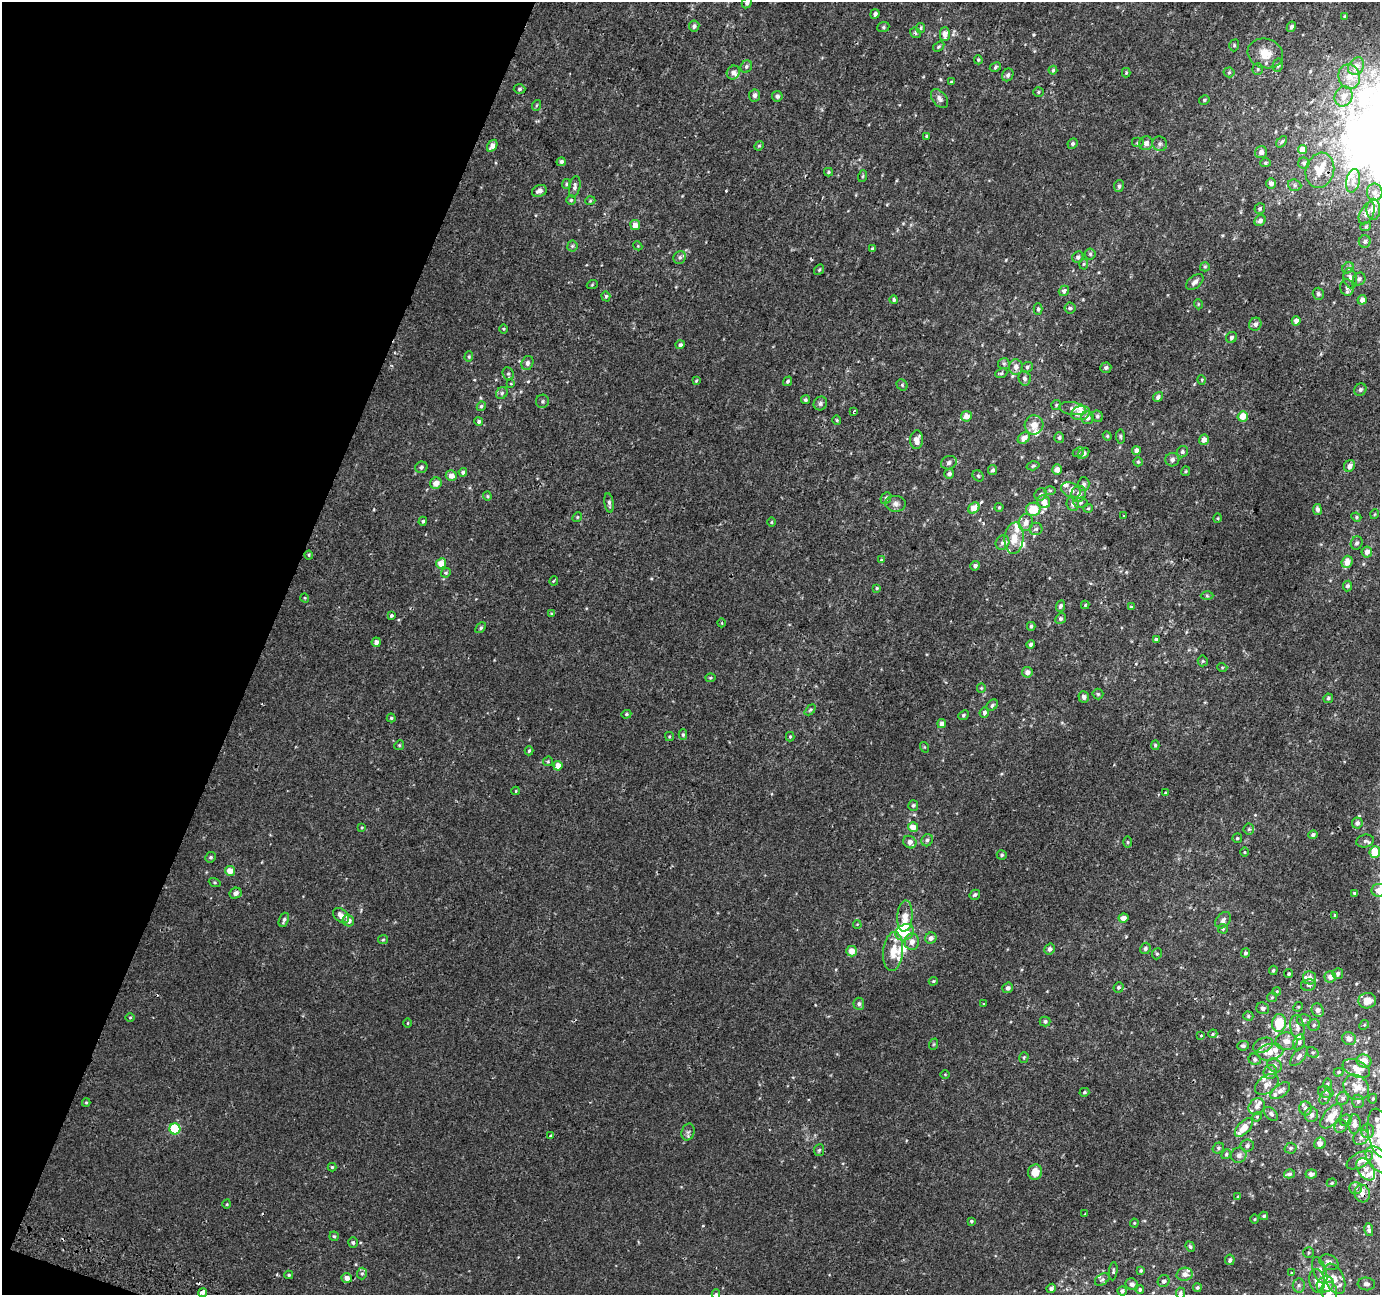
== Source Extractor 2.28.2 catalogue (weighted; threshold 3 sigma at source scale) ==
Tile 9 of 4 x 4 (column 1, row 3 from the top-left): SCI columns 25-1402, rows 1607-2899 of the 5553 x 5736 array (HDU 1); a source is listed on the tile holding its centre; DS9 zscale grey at full resolution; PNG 1382 x 1297 px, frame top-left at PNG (2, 2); each listed source drawn as its Kron ellipse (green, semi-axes under 4 px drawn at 4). Shown black and unused: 19% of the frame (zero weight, under 2 of 3 exposures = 2% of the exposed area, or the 3 px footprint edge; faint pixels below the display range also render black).
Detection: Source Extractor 2.28.2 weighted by HDU 2 'WHT'; one run over the whole footprint, this tile lists its part. Background 9.87e-04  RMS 0.0028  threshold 0.0125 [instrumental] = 3 sigma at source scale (4.5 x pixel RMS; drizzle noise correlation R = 1.50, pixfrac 1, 0.0396/0.0396 arcsec/px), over >= 5 px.
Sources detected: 441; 2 inside a brighter object's white glare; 3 cosmic-ray / hot-pixel residue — neither listed nor drawn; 40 inside a brighter listed object's ellipse — not listed separately; the other 396 listed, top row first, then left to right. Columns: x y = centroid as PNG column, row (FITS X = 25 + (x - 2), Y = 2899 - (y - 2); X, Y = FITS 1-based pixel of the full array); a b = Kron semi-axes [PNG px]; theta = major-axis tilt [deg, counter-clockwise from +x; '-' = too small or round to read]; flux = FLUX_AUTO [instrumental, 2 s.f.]
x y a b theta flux
747 3 5 5 - 0.73
875 14 5 4 - 0.68
1344 16 3 3 - 0.23
694 26 5 5 - 0.69
883 27 6 5 - 0.41
1291 27 5 4 - 0.7
921 28 5 4 - 0.4
915 33 6 5 - 0.58
945 34 7 5 90 1.9
1234 45 6 4 71 0.4
939 47 6 4 35 0.38
1265 53 18 14 -16 4.6
978 60 4 3 - 0.3
1278 65 7 5 78 0.56
1356 66 9 7 57 1.6
746 67 6 5 - 0.61
995 67 6 4 30 0.47
1258 69 5 5 - 0.43
1053 70 4 4 - 0.35
733 72 7 6 - 1.1
1229 72 5 5 - 0.41
1126 73 5 4 - 0.31
1008 75 6 5 - 0.74
1349 77 12 10 -75 3
951 82 4 4 - 0.29
519 89 6 4 3 0.5
1038 92 5 4 - 0.36
755 95 6 5 - 0.76
777 96 5 5 - 0.68
1344 96 10 8 67 2.3
939 99 11 6 -51 1.3
1204 100 5 4 - 0.4
537 105 5 3 - 0.29
926 136 4 3 - 0.26
1282 142 6 3 49 0.4
1137 143 6 5 - 0.46
1146 143 7 6 - 1.3
1073 144 5 4 - 0.51
1160 144 8 7 - 0.84
492 146 6 4 57 1.5
759 146 5 4 - 0.34
1302 149 4 4 - 2.3
1261 152 6 6 - 1.2
561 162 5 4 - 0.67
1265 163 5 4 - 0.37
1304 163 5 5 - 0.52
1320 170 18 14 74 4.8
829 172 4 4 - 0.32
863 176 6 3 70 0.33
1353 181 12 7 77 1.7
1271 183 5 5 - 1.3
566 184 5 4 - 0.39
1295 185 7 5 -21 0.59
1119 186 6 5 - 0.53
575 187 11 5 78 0.84
539 191 8 6 22 1.1
1375 192 8 8 - 1.3
571 200 5 5 - 0.38
590 201 5 3 - 0.25
1260 209 5 5 - 0.5
1373 209 11 7 -90 2.3
1367 213 12 6 62 1.2
1260 221 6 5 - 0.9
635 225 5 5 - 1.9
1366 226 5 3 - 0.28
1365 241 6 6 - 0.64
572 246 5 5 - 0.42
638 246 4 3 - 0.23
872 249 3 3 - 0.46
1090 254 5 5 - 0.45
680 257 7 6 - 0.66
1078 257 6 5 - 0.7
1083 264 5 3 - 0.33
1205 267 5 4 - 0.34
1348 268 6 5 - 0.5
819 270 6 4 53 0.35
1350 278 10 6 -79 1.3
1359 279 6 6 - 0.69
1195 282 10 6 40 1.1
592 285 5 3 - 0.25
1347 287 8 6 -82 0.95
1064 291 5 5 - 0.82
1318 294 6 5 - 0.65
606 296 5 4 - 0.37
894 300 4 4 - 0.53
1362 300 5 4 - 1.3
1198 304 5 3 - 0.25
1070 308 5 5 - 0.5
1038 309 6 4 90 0.47
1296 321 5 4 - 1.3
1255 324 6 6 - 0.91
504 329 5 3 - 0.26
1231 337 6 5 - 0.6
680 345 4 4 - 0.63
469 357 5 4 - 0.36
527 363 7 5 69 0.84
1004 364 6 5 - 0.5
1016 367 8 7 - 1.4
1027 367 6 5 - 0.52
1106 368 5 5 - 0.64
1001 373 6 4 23 0.44
508 374 6 5 - 0.53
1025 378 7 6 - 0.85
1202 380 5 3 - 0.23
696 381 3 3 - 0.27
787 381 5 4 - 0.51
511 384 4 2 - 0.19
902 385 6 5 - 0.41
1360 390 6 5 - 0.65
502 393 6 5 - 0.55
1158 397 5 4 - 0.78
805 400 4 4 - 0.46
542 401 6 6 - 0.55
820 403 7 6 - 0.74
1056 405 5 5 - 0.37
481 406 5 4 - 0.54
1073 409 14 6 -8 1.1
854 411 4 3 - 0.42
1080 413 9 7 15 2.2
966 416 5 5 - 2.2
1097 416 6 5 - 0.51
1243 416 5 5 - 3.5
1087 418 6 6 - 1.3
837 420 5 4 - 0.29
479 421 4 4 - 0.66
1034 425 9 9 - 2.5
1107 436 4 4 - 0.29
1120 436 7 4 -84 0.42
1059 437 5 5 - 0.54
1024 438 7 5 41 2
916 440 9 6 86 1.8
1204 440 5 5 - 1.7
1136 450 4 4 - 0.99
1078 452 6 4 23 0.45
1182 452 6 5 - 0.63
1084 453 6 4 43 0.99
1172 460 7 6 - 0.94
1138 462 5 4 - 0.36
949 463 8 6 20 0.85
1033 466 6 4 15 0.36
1350 466 6 5 - 1.4
421 467 6 5 - 0.64
1057 469 5 5 - 1.8
993 470 5 4 - 0.63
1186 471 5 4 - 0.31
463 472 4 4 - 0.6
949 474 5 4 - 0.74
451 476 5 5 - 1.7
978 476 6 5 - 0.42
436 483 6 5 - 2
1084 484 7 6 - 0.63
1050 490 6 4 -1 0.35
1071 490 10 7 -26 1.1
1041 494 6 6 - 0.64
1079 494 8 7 - 1.3
487 496 4 4 - 0.3
886 498 6 4 47 0.63
1044 502 7 6 - 2.2
609 503 10 4 -82 0.76
1081 503 7 5 4 0.47
896 504 10 8 -3 1.2
1073 504 7 6 - 1
999 507 4 4 - 0.29
974 508 6 5 - 3.9
1088 508 5 4 - 0.33
1033 509 7 6 - 6
1317 509 5 4 - 0.98
1375 514 5 3 - 0.22
1124 515 3 2 - 0.29
577 517 5 4 - 0.32
1356 517 5 4 - 0.42
1218 518 5 3 - 0.25
423 521 4 4 - 0.46
771 522 5 3 - 0.25
1026 522 9 7 77 1.7
1036 529 6 6 - 0.57
1014 538 16 9 83 3.7
1002 543 7 6 - 0.82
1357 543 7 5 70 0.71
1367 552 5 5 - 1.4
309 555 4 4 - 0.29
881 560 4 3 - 0.26
1347 562 6 5 - 2.2
441 563 5 5 - 2.9
975 566 5 4 - 0.75
446 573 5 4 - 0.37
554 581 5 3 - 0.29
1347 586 5 4 - 0.61
877 588 3 3 - 0.29
1207 596 6 4 -2 0.38
305 598 4 3 - 0.25
1085 605 4 4 - 0.3
1060 606 6 4 66 0.66
1131 607 4 4 - 0.33
551 614 4 4 - 0.35
391 616 3 3 - 0.5
1061 619 5 5 - 0.63
722 623 4 3 - 0.2
1031 626 4 3 - 0.49
481 628 6 4 46 0.48
1156 639 3 3 - 1.8
376 642 5 4 - 1.1
1030 644 4 4 - 0.59
1203 661 5 5 - 0.37
1222 667 5 3 - 0.23
1027 672 5 5 - 1.6
710 678 5 3 - 0.32
981 688 5 4 - 0.29
1098 694 5 5 - 0.42
1084 697 6 5 - 0.92
1328 698 5 4 - 0.45
992 705 7 5 40 0.63
810 710 6 4 45 0.39
984 713 5 4 - 0.67
626 714 5 4 - 0.37
963 715 6 4 42 0.49
391 718 4 4 - 0.35
942 724 4 4 - 1.2
683 734 5 4 - 0.43
669 737 4 3 - 0.28
790 737 5 4 - 0.31
399 745 5 4 - 0.32
1155 745 5 4 - 0.39
924 747 5 3 - 0.25
529 751 4 3 - 0.39
548 761 5 4 - 0.31
558 766 5 4 - 2.9
516 791 4 4 - 0.27
1166 793 4 3 - 0.35
913 805 5 5 - 0.54
1357 823 5 5 - 0.79
362 827 4 3 - 0.25
913 827 5 5 - 2.7
1249 829 5 5 - 0.44
1313 835 4 4 - 0.73
1237 838 5 4 - 0.41
927 840 6 5 - 0.69
1365 841 9 6 14 0.7
910 842 7 6 - 1.5
1127 842 5 3 - 0.34
1244 852 5 3 - 0.27
1375 852 6 5 - 5.8
1002 855 5 4 - 0.41
211 857 5 5 - 0.49
230 871 5 5 - 2.9
215 882 6 4 -19 0.33
1379 890 7 6 - 1.7
236 893 6 5 - 1.1
1354 893 4 3 - 0.36
975 895 5 4 - 0.56
341 915 9 6 -38 1.9
1335 915 4 3 - 0.3
905 916 15 7 85 3.1
1123 918 5 4 - 1.9
284 920 7 4 69 0.75
1223 920 9 6 49 0.95
348 921 6 5 - 1.5
857 924 4 3 - 0.19
1223 929 5 5 - 0.33
905 932 9 7 29 5.5
931 938 6 5 - 1.1
383 940 5 4 - 0.31
912 942 8 7 - 1.7
1145 948 6 5 - 0.63
1050 949 5 5 - 0.86
851 951 5 5 - 2.7
893 951 19 10 84 4.5
1245 953 4 4 - 0.54
1157 954 6 4 67 0.39
1273 970 5 4 - 0.36
1289 974 4 4 - 0.36
1338 974 5 5 - 0.88
1330 977 6 5 - 1.8
1310 978 6 6 - 1.7
933 981 5 3 - 0.33
1308 985 7 5 12 0.71
1119 987 5 5 - 0.7
1008 988 5 5 - 0.9
1277 991 4 3 - 0.24
1272 997 5 4 - 0.36
1367 1001 9 7 14 3.2
859 1004 6 5 - 0.72
984 1004 3 2 - 0.19
1298 1007 5 4 - 0.3
1263 1008 6 5 - 0.75
1318 1010 7 6 - 1.7
1248 1016 5 4 - 0.37
130 1017 4 3 - 0.24
1304 1020 7 6 - 0.68
1045 1021 5 5 - 0.59
408 1023 4 3 - 0.24
1279 1023 9 7 83 8.4
1314 1025 6 5 - 0.55
1364 1025 5 4 - 0.33
1297 1027 13 7 -81 1.6
1213 1034 5 4 - 0.35
1201 1035 3 3 - 0.54
1349 1039 7 6 - 1.7
1286 1041 11 8 1 2.3
1299 1042 8 5 71 0.69
934 1044 6 3 71 0.28
1263 1045 10 7 24 1.6
1243 1046 6 4 7 0.6
1270 1052 13 8 11 3.4
1313 1052 6 5 - 0.51
1299 1056 12 5 51 1.2
1024 1057 5 4 - 0.42
1255 1059 6 5 - 0.67
1364 1061 7 6 - 2.8
1274 1065 8 6 -43 0.8
1356 1069 14 8 -23 2.8
1270 1072 7 6 - 1.1
1339 1072 5 4 - 0.38
945 1074 5 3 - 0.22
1267 1084 13 8 37 1.8
1328 1084 6 4 -90 0.3
1356 1087 14 11 -43 3.2
1280 1091 11 6 37 1.2
1084 1092 5 4 - 0.46
1326 1092 8 5 -16 0.65
1325 1098 7 5 63 0.62
1343 1098 6 6 - 0.76
1373 1099 5 4 - 0.31
1358 1101 6 5 - 0.58
86 1103 4 4 - 0.3
1257 1106 9 7 51 1.2
1306 1108 7 6 - 1.2
1271 1114 8 5 -44 0.8
1311 1115 7 7 - 0.96
1331 1116 14 7 50 4.3
1257 1117 5 4 - 0.35
1346 1120 6 5 - 0.59
1354 1124 10 6 88 1.7
1341 1126 7 6 - 0.78
1244 1128 11 6 46 3.6
175 1129 5 5 - 15
1368 1131 7 6 - 1
688 1132 8 6 75 0.75
1379 1133 24 11 -80 6
550 1135 3 2 - 0.4
1361 1137 8 6 41 1
1320 1143 6 5 - 1.2
1247 1146 7 6 - 0.85
1218 1148 6 5 - 0.54
1290 1148 6 5 - 0.53
819 1150 6 5 - 0.47
1226 1154 5 4 - 0.39
1239 1155 8 7 - 1.3
1360 1160 14 7 28 2.4
1379 1160 16 9 -47 4.9
332 1167 4 4 - 0.32
1366 1169 12 8 -57 1.8
1035 1172 8 7 - 3
1289 1174 5 4 - 0.67
1311 1174 5 4 - 0.61
1332 1183 5 4 - 0.3
1356 1188 6 6 - 0.63
1362 1194 9 7 -72 1.9
1238 1197 4 3 - 0.43
227 1204 4 3 - 0.22
1085 1214 3 3 - 0.3
1264 1216 4 4 - 0.39
1254 1219 5 3 - 0.24
971 1221 4 4 - 0.39
1134 1223 4 4 - 0.25
1369 1230 6 4 -77 0.9
334 1236 5 4 - 0.39
353 1242 5 4 - 0.45
1190 1247 5 4 - 0.39
1308 1253 5 5 - 0.39
1230 1260 5 5 - 0.78
1329 1262 10 7 -24 1.3
1141 1270 4 3 - 0.48
1320 1270 14 6 -72 1.5
1113 1271 9 4 84 0.43
362 1273 6 5 - 0.49
1292 1273 4 4 - 0.24
1185 1274 8 6 14 1.4
289 1275 4 3 - 0.39
347 1278 5 5 - 1.4
1102 1279 8 5 36 0.68
1334 1279 16 9 -65 2.7
1164 1281 6 5 - 0.95
1317 1281 12 7 -77 2.4
1132 1284 6 5 - 0.83
1325 1284 9 7 34 3.5
1366 1284 8 6 -6 0.97
1299 1285 7 6 - 0.75
1051 1288 5 4 - 0.7
1197 1288 4 4 - 0.46
1140 1290 4 4 - 0.59
1122 1291 4 4 - 0.72
1329 1291 9 8 - 2.2
203 1292 4 3 - 7.8
1180 1293 5 4 - 0.65
716 1294 5 4 - 0.38
Overlapping masked pixels (flux is a lower limit): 1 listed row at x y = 1362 1194
Isophote crosses this tile's border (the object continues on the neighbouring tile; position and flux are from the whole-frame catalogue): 7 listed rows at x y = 747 3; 1379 890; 1379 1133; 1379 1160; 203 1292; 1180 1293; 716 1294